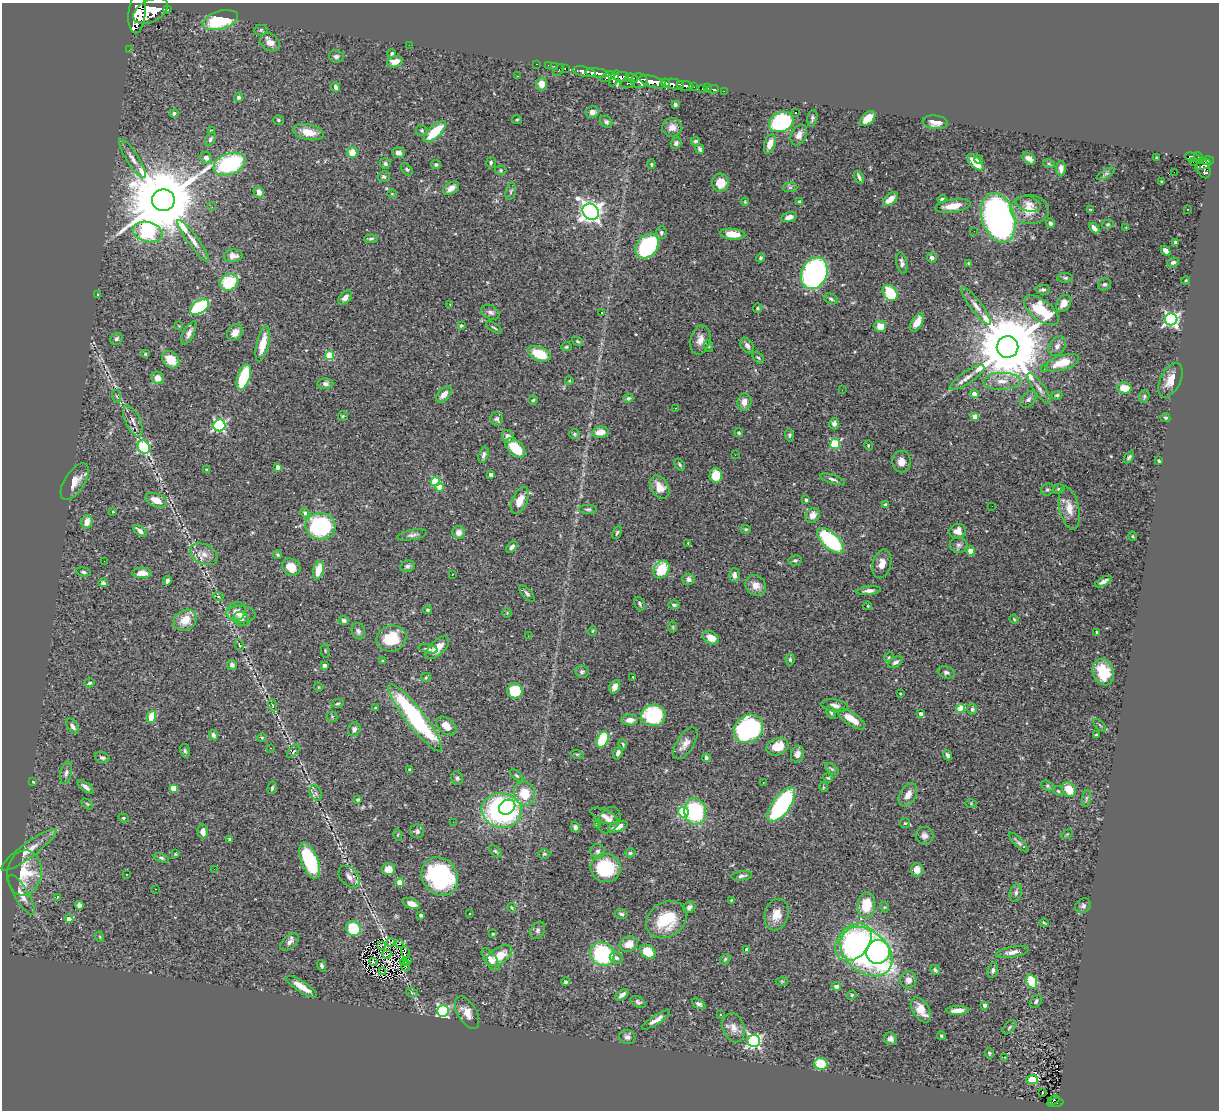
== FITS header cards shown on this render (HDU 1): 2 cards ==
NAXIS1  =                 1217
NAXIS2  =                 1108

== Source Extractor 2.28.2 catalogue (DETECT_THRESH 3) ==
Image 1217 x 1108 px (HDU 1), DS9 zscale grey, 1 PNG px = 1 image px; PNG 1221 x 1112 px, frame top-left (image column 1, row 1108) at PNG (2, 3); each listed source drawn as its Kron ellipse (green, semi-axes under 4 px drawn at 4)
Background 1.21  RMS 0.034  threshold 0.101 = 3 sigma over >= 5 px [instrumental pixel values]
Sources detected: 481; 1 with non-positive FLUX_AUTO (blend fragments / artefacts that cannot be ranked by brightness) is neither listed nor drawn; the other 480 listed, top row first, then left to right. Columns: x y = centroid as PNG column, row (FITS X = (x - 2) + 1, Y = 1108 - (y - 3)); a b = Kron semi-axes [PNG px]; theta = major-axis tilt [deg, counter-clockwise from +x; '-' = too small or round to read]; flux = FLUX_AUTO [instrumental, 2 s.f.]
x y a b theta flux
167 9 3 3 - 250
151 11 19 11 27 13000
137 13 20 8 85 11000
220 20 18 9 15 130
261 30 6 5 - 4
270 42 10 8 -34 16
409 45 2 2 - 11
129 50 2 2 - 17
392 54 4 4 - 5.3
336 56 7 6 - 6.4
395 62 8 5 13 22
537 64 3 2 - 46
548 65 2 2 - 19
555 66 3 2 - 39
565 68 3 2 - 39
559 70 7 3 54 180
584 72 12 5 -12 3300
597 73 12 4 -6 2900
517 76 3 2 - 5.2
608 77 8 3 29 980
621 77 7 5 1 1200
632 78 6 3 -22 640
614 79 8 4 69 1100
639 81 8 7 - 980
653 82 14 5 -16 5600
665 83 4 3 - 1200
541 84 6 5 - 26
628 84 7 4 11 450
673 84 11 5 -8 2900
685 86 8 5 -7 860
693 86 3 3 - 310
336 87 5 3 - 7.6
708 88 3 2 - 28
702 89 3 3 - 110
713 89 5 2 - 32
724 91 2 2 - 15
238 97 5 4 - 4.5
675 104 3 3 - 5.1
592 112 6 6 - 12
796 112 3 3 - 28
174 114 4 4 - 6.3
812 118 8 5 76 4.9
868 118 9 5 43 35
278 120 5 5 - 3.9
517 120 5 3 - 2.4
606 122 7 5 -43 5.5
781 122 13 9 25 320
935 122 12 7 -7 18
672 127 10 9 - 16
211 131 3 2 - 2
422 131 6 5 - 3.8
308 132 15 7 -11 30
435 132 14 6 43 81
799 135 11 7 62 14
210 139 7 4 59 5.3
695 141 4 3 - 4.3
676 143 6 5 - 7.5
770 144 10 5 71 23
700 149 5 3 - 4.4
352 152 5 5 - 32
398 153 6 5 - 8.8
1193 157 8 3 -14 370
206 158 6 5 - 9.2
1157 158 3 2 - 2.2
1199 158 6 3 -71 410
132 159 23 6 -57 16
1029 159 7 5 -36 13
978 160 4 4 - 10
1208 161 6 4 3 710
491 162 5 4 - 3.8
975 162 10 5 -45 42
1193 162 2 2 - 13
229 164 17 10 20 250
385 164 6 5 - 5.8
436 164 5 4 - 4.1
651 164 5 4 - 3
1049 164 6 4 -19 3.2
1203 165 8 4 25 760
1204 168 10 6 -72 900
407 169 7 4 -46 4.2
1061 169 7 4 -89 9
500 170 6 4 2 3.5
1174 172 2 2 - 2100
1106 174 10 4 29 4.5
384 176 6 5 - 6.3
859 177 7 3 -65 5
1161 181 4 3 - 1.7
720 183 9 8 - 39
790 187 7 5 0 5.1
451 188 9 5 32 16
511 191 9 5 76 3.7
259 192 5 5 - 19
392 194 5 3 - 1.6
890 199 9 5 42 17
942 199 4 3 - 3.4
163 200 11 11 - 33000
745 202 4 4 - 2.4
799 202 4 4 - 5
1029 204 12 7 -14 14
953 206 18 6 10 29
212 207 2 2 - 39
1090 209 3 2 - 2.8
1029 210 19 14 -3 44
1187 210 2 2 - 2.6
591 212 8 7 - 1600
789 217 8 5 13 12
998 218 25 16 -73 1000
1050 223 5 4 - 5.6
1108 224 6 4 14 3.4
1126 227 3 3 - 2.5
1094 228 6 4 -45 13
974 231 2 2 - 2.5
148 232 15 10 -13 390
661 233 6 5 - 5.6
732 234 13 5 -5 41
371 239 7 4 5 4
193 241 25 5 -54 19
1176 242 4 3 - 5
647 246 13 10 50 260
1165 251 5 4 - 14
233 256 9 6 3 13
760 258 5 4 - 3.3
932 258 5 5 - 8.1
1173 262 6 5 - 5.8
902 263 10 5 -78 8.6
969 264 4 3 - 3.4
814 273 16 12 65 460
1065 278 8 5 -1 4.1
1186 280 4 3 - 2
229 282 10 8 29 94
1105 284 6 5 - 4.6
1043 290 7 5 -1 5.4
890 293 9 6 -54 85
98 295 4 4 - 2.4
345 298 8 5 46 11
831 299 7 5 -28 5.3
1063 303 9 6 52 20
450 304 2 2 - 1.3
976 306 23 5 -53 17
200 307 11 6 35 210
758 308 5 5 - 3.4
1041 310 20 10 -37 95
490 312 10 6 -28 8.2
601 313 3 2 - 4.5
1171 319 6 6 - 570
917 322 10 5 59 23
461 325 3 3 - 2.5
179 326 4 3 - 2
880 326 6 5 - 26
494 328 9 3 -33 3.4
235 332 9 7 50 18
189 333 13 5 63 12
116 339 6 5 - 5.8
700 340 15 9 75 19
578 341 6 4 -38 3.3
263 344 18 6 77 42
747 345 8 5 -54 9.1
708 346 6 4 -70 2.8
1057 346 10 7 54 9.7
566 347 5 4 - 3.1
1008 347 11 10 - 31000
145 354 4 3 - 2.1
539 354 12 7 -22 64
329 355 4 4 - 93
758 358 7 4 -51 4.1
171 360 10 7 -43 41
1062 363 17 7 17 53
1044 369 2 2 - 3
244 377 13 6 72 130
158 378 6 6 - 19
967 378 20 6 34 18
1171 380 18 10 64 27
569 381 4 3 - 2.1
1002 381 19 8 2 26
325 384 8 5 -2 6.4
1124 388 7 5 -9 39
1039 389 19 5 -54 13
842 390 2 2 - 4.4
444 394 9 5 48 17
974 394 4 4 - 18
1057 395 5 4 - 4.1
117 396 7 3 -71 2.4
1144 396 7 5 72 4
629 398 5 4 - 4.2
1028 399 9 6 48 7.6
533 400 5 4 - 3.5
744 402 8 7 - 17
675 408 2 2 - 1.5
343 416 5 5 - 2.7
975 417 4 4 - 38
1165 418 5 4 - 2.4
497 419 6 6 - 5.3
133 421 16 7 -65 13
834 424 6 5 - 7.1
219 425 6 6 - 360
600 432 8 5 10 20
739 433 4 4 - 4.1
574 434 5 4 - 3.3
789 435 6 4 -75 3.2
508 436 6 6 - 11
835 444 5 5 - 130
868 445 5 3 - 2
144 447 7 6 - 260
515 448 12 7 -42 66
483 455 8 4 75 6.6
735 455 2 2 - 6.9
1129 457 7 4 56 5.2
1159 461 4 3 - 2.8
901 462 11 9 -87 18
680 465 6 4 -53 4
278 467 4 4 - 14
207 469 4 3 - 1.9
491 474 3 3 - 6.4
716 475 7 6 - 44
833 479 13 4 -17 6.6
75 482 21 10 57 26
435 482 4 4 - 120
440 487 4 4 - 28
660 487 12 8 -59 21
1058 489 6 4 16 3.7
1047 490 6 6 - 4.4
156 500 11 6 -21 25
520 500 14 7 66 29
806 500 3 3 - 5.7
886 505 4 4 - 5.8
992 506 2 2 - 5
1069 508 22 9 -78 32
588 509 9 4 0 4.5
113 512 3 3 - 2.1
305 513 5 4 - 4.1
812 515 8 6 42 17
87 522 7 5 72 19
320 526 15 13 -9 230
746 529 5 4 - 2.8
140 531 8 4 -39 9.7
958 531 8 7 - 18
458 532 6 6 - 15
617 532 6 4 61 3.9
412 535 15 5 10 8.1
1133 536 5 3 - 2.2
831 541 17 8 -42 210
688 543 4 2 - 1.9
959 545 9 7 -1 8.2
512 547 7 4 47 6.9
971 551 5 4 - 33
204 554 15 9 -27 21
278 555 5 4 - 3.7
795 560 7 5 10 4.2
104 561 2 2 - 5.8
882 564 14 9 76 19
407 566 7 6 - 5.9
291 567 9 8 - 35
318 570 10 5 74 34
661 570 9 7 57 67
83 572 7 4 -13 4.1
142 573 9 5 -1 24
452 574 3 2 - 3.9
734 575 7 5 -88 9.2
688 579 6 5 - 8.3
167 581 5 3 - 6.5
1103 582 9 4 29 8.9
103 583 5 4 - 5.1
756 585 11 9 -41 19
869 591 12 4 6 9.7
527 593 10 4 -49 5.3
218 596 5 3 - 2.6
640 604 7 5 -62 4.3
674 605 6 4 -2 4
868 606 4 3 - 1.8
427 610 4 3 - 2.7
236 611 10 9 - 15
507 613 5 4 - 2.3
241 614 14 8 -3 21
241 619 8 6 -35 6.6
1014 619 4 3 - 2.3
185 620 12 10 32 36
344 620 5 4 - 6.1
673 627 6 4 -89 2.5
358 631 8 6 -69 7.1
592 631 5 3 - 2
1097 632 3 3 - 5.5
528 636 2 2 - 1.1
391 638 15 13 18 70
711 638 8 6 -30 28
239 645 6 2 -68 2.3
437 648 14 7 43 29
428 649 10 3 -11 4.8
325 651 7 3 -85 2
889 657 5 4 - 3.1
790 659 6 4 -88 3.6
383 661 4 3 - 2.7
895 662 8 5 32 7.7
232 665 5 4 - 6
324 666 4 4 - 14
582 672 7 6 - 5
946 672 9 6 -17 5.9
1103 672 13 10 -70 58
426 677 5 4 - 2.5
633 677 2 2 - 1.2
90 683 5 4 - 3.9
318 687 4 3 - 1.6
615 687 7 5 66 14
515 691 7 7 - 77
900 693 2 2 - 2.1
338 703 6 3 2 2.6
272 705 6 3 -70 3.2
834 706 13 6 -9 13
375 708 4 3 - 2.2
961 708 4 4 - 74
972 709 6 4 84 4.8
831 712 7 4 -63 4.4
921 714 4 3 - 8.6
653 715 12 11 - 170
151 717 6 4 77 49
332 717 5 5 - 2.6
415 718 42 9 -52 320
851 719 16 6 -34 38
630 720 8 5 1 15
1100 725 8 3 -45 2.5
73 726 8 5 -59 7.2
446 726 12 7 -40 24
354 729 7 6 - 9.4
748 729 15 13 41 320
213 735 5 4 - 6.1
1096 735 3 2 - 2.3
262 737 5 3 - 2.3
603 740 8 5 66 130
685 743 18 8 57 17
623 744 5 3 - 2.4
777 747 11 8 20 42
270 748 3 2 - 1.5
185 751 7 5 -75 4.1
293 751 8 4 50 4.6
618 753 6 4 73 7.7
577 754 6 4 -18 2.6
797 754 8 6 73 13
948 755 5 3 - 7
102 758 7 5 -18 5.1
706 758 4 4 - 6.5
832 769 8 4 -35 3.5
409 770 4 4 - 3.1
66 773 11 5 78 8.3
517 775 8 4 -41 3.7
457 778 7 6 - 5.7
828 778 5 4 - 2.5
33 782 3 3 - 2.8
763 782 3 2 - 3
1047 786 7 4 -28 3.8
86 787 10 4 -40 9.5
823 787 5 3 - 1.9
174 788 4 4 - 39
272 788 6 4 76 4
1069 789 8 6 -61 42
1058 791 5 4 - 3.2
316 793 8 5 -61 6.5
524 793 12 10 -71 57
908 795 12 8 60 20
1086 798 8 4 81 4.5
358 800 4 4 - 3.2
971 803 6 4 0 2.1
87 804 6 4 -44 3.1
781 805 20 8 55 330
507 807 9 6 34 120
502 810 20 17 -8 450
683 812 5 5 - 150
695 812 13 11 -80 180
604 816 14 6 -24 12
123 818 5 4 - 2.9
609 820 14 10 57 14
453 822 2 2 - 7.1
905 823 5 5 - 3.3
597 824 3 3 - 4.1
575 827 5 4 - 7.5
618 827 10 5 17 20
203 831 7 5 -87 17
417 831 7 7 - 5.5
1067 834 6 3 36 2.1
398 835 6 3 -72 2.3
924 836 9 9 - 10
230 839 3 3 - 4
1019 842 13 3 -44 5.9
29 850 33 7 36 26
495 851 8 4 -42 3.7
598 851 7 7 - 6.1
630 853 5 4 - 4
175 854 3 2 - 1.9
544 854 6 5 - 3.8
161 858 8 4 -19 4.1
310 861 19 8 -68 150
606 868 15 14 - 120
214 869 2 2 - 26
388 869 6 6 - 23
917 870 6 6 - 21
24 873 22 17 83 89
126 874 3 2 - 5.1
440 876 20 17 -54 300
742 876 10 4 7 6.6
349 877 12 8 -47 13
400 882 4 4 - 42
156 889 2 2 - 2.5
1016 893 9 6 76 7.1
21 895 23 7 -60 21
57 898 3 3 - 21
731 900 3 2 - 2.1
411 904 9 5 -20 17
79 905 4 4 - 6.5
866 905 13 9 85 70
1083 906 8 7 - 6.1
689 907 6 5 - 6.7
884 907 5 3 - 2.3
512 908 5 3 - 1.9
469 914 3 2 - 6.5
621 914 6 4 -15 5.5
776 914 16 12 76 33
421 915 3 3 - 5.8
69 919 4 4 - 14
666 920 21 17 34 100
1044 923 5 2 - 2.3
353 928 8 7 - 91
538 930 9 6 59 7
493 934 3 3 - 2.8
100 937 5 3 - 2.1
290 942 11 6 41 9.2
391 942 4 2 - 0.23
853 942 21 15 49 280
399 943 4 2 - 2.5
629 944 9 7 23 25
381 946 3 2 - 1.2
747 950 4 3 - 19
405 952 6 2 -85 1.8
648 952 8 6 -36 51
866 952 29 20 -41 810
878 952 12 11 - 260
1012 952 16 5 11 13
387 954 4 2 - 2.5
602 954 13 11 -43 220
499 956 15 8 34 43
616 958 7 5 -18 7.5
491 959 13 5 -56 18
725 959 6 4 48 3.3
407 960 3 2 - 1.9
373 961 4 2 - 0.21
404 962 4 2 - 0.26
322 966 6 4 -72 4.5
405 966 5 3 - 3.2
935 970 5 4 - 3.9
993 970 8 5 75 5.7
383 972 4 2 - 2.4
908 980 8 8 - 14
782 981 6 4 0 2.9
566 982 4 4 - 4.2
1032 982 7 5 -68 94
836 986 5 4 - 8.9
302 987 18 5 -32 31
412 993 6 3 -20 2.7
622 995 8 4 37 10
852 995 5 4 - 2.6
1036 1001 7 5 52 6.1
638 1002 8 5 -31 5.5
699 1004 7 4 -29 8
985 1005 3 3 - 8.2
921 1010 14 8 -56 29
958 1010 11 4 1 15
443 1011 6 6 - 380
467 1013 18 9 -59 24
720 1015 3 3 - 9.5
656 1020 16 4 32 14
1009 1027 8 5 46 4.1
733 1028 15 11 -73 20
941 1036 4 3 - 2.6
627 1037 8 7 - 8.3
890 1039 6 6 - 10
754 1041 6 6 - 500
989 1053 5 4 - 3.9
1005 1057 3 2 - 7.7
821 1064 7 6 - 65
1032 1079 6 4 8 46
1043 1093 3 2 - 4.7
1054 1100 6 2 32 74
1055 1103 8 4 4 200
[1 non-positive-flux detection neither listed nor drawn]